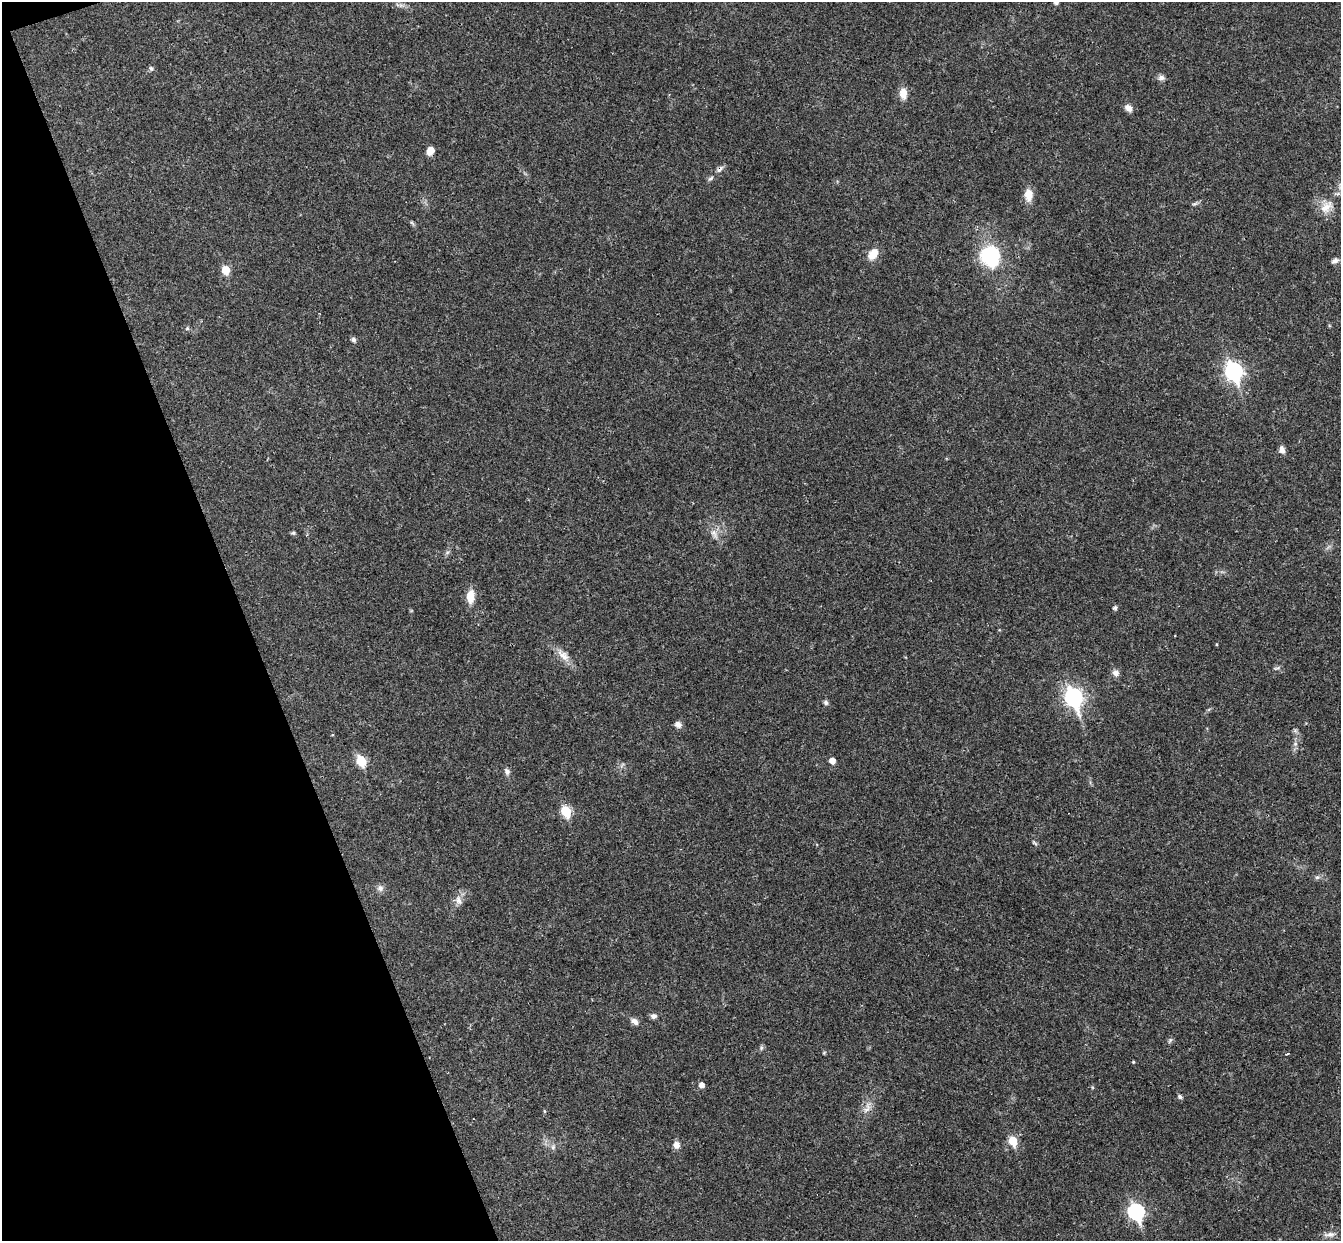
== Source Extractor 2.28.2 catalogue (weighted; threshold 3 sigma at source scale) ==
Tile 5 of 4 x 4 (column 1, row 2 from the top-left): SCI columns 58-1396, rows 2773-4011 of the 5468 x 5422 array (HDU 1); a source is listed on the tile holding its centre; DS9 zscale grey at full resolution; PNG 1343 x 1243 px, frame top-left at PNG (2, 2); no overlay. Shown black and unused: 18% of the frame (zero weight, under 3 of 4 exposures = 6% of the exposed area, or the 3 px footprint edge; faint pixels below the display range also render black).
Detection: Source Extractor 2.28.2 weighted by HDU 2 'WHT'; one run over the whole footprint, this tile lists its part. Background 0.0399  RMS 0.0027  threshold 0.0121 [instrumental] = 3 sigma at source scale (4.5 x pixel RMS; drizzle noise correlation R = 1.50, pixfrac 1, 0.05/0.05 arcsec/px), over >= 5 px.
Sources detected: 56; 2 cosmic-ray / hot-pixel residue — not listed; the other 54 listed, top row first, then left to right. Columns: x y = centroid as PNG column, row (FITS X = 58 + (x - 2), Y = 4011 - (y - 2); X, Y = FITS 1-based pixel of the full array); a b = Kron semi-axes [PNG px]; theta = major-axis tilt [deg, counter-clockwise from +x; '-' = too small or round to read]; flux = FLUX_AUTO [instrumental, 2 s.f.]
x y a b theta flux
1056 2 5 4 - 0.94
151 68 7 5 -73 0.53
1161 78 9 7 5 1
903 93 12 8 -88 2.8
1128 108 10 7 -41 1.5
430 151 6 5 - 4.4
720 169 11 5 52 0.93
710 178 9 5 41 0.61
1029 195 14 9 90 3.3
1195 204 9 3 21 0.48
1326 207 20 12 45 3.7
412 223 8 4 -45 0.43
873 254 14 10 53 3.2
990 256 19 17 -69 20
1335 261 10 6 35 0.98
225 270 6 5 - 6.1
187 328 6 5 - 0.4
353 340 7 6 - 0.64
1234 371 9 7 -69 86
1282 450 8 6 -79 1.4
293 533 6 5 - 0.41
714 533 12 7 -64 1.6
470 596 13 8 87 4.3
1115 608 5 5 - 0.65
563 655 22 10 -40 2.9
1277 668 10 3 19 0.48
1116 673 9 7 -37 1.2
1074 698 9 7 -71 88
826 702 6 6 - 0.62
678 725 8 7 - 1.2
1295 744 5 5 - 0.56
361 761 6 5 - 12
832 761 5 5 - 1.9
507 771 8 7 - 0.94
566 811 6 5 - 15
1034 843 9 4 -41 0.46
1317 877 7 5 41 0.58
380 888 9 9 - 1.1
459 900 13 8 -69 1.5
654 1016 8 6 -1 0.92
635 1021 10 6 -41 1.2
1170 1040 9 3 56 0.48
761 1048 6 5 - 0.5
1288 1054 3 2 - 0.38
1133 1062 4 3 - 0.28
701 1085 5 5 - 1.4
1180 1097 5 5 - 0.72
867 1108 19 8 69 2.2
544 1111 4 4 - 0.29
1013 1141 6 5 - 9.5
676 1145 8 7 - 1.7
553 1147 7 5 -47 0.67
1136 1212 8 7 - 56
1330 1234 18 6 2 1.4
Overlapping masked pixels (flux is a lower limit): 1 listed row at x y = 720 169
Isophote crosses this tile's border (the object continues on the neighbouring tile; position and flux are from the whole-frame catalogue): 1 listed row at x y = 1056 2